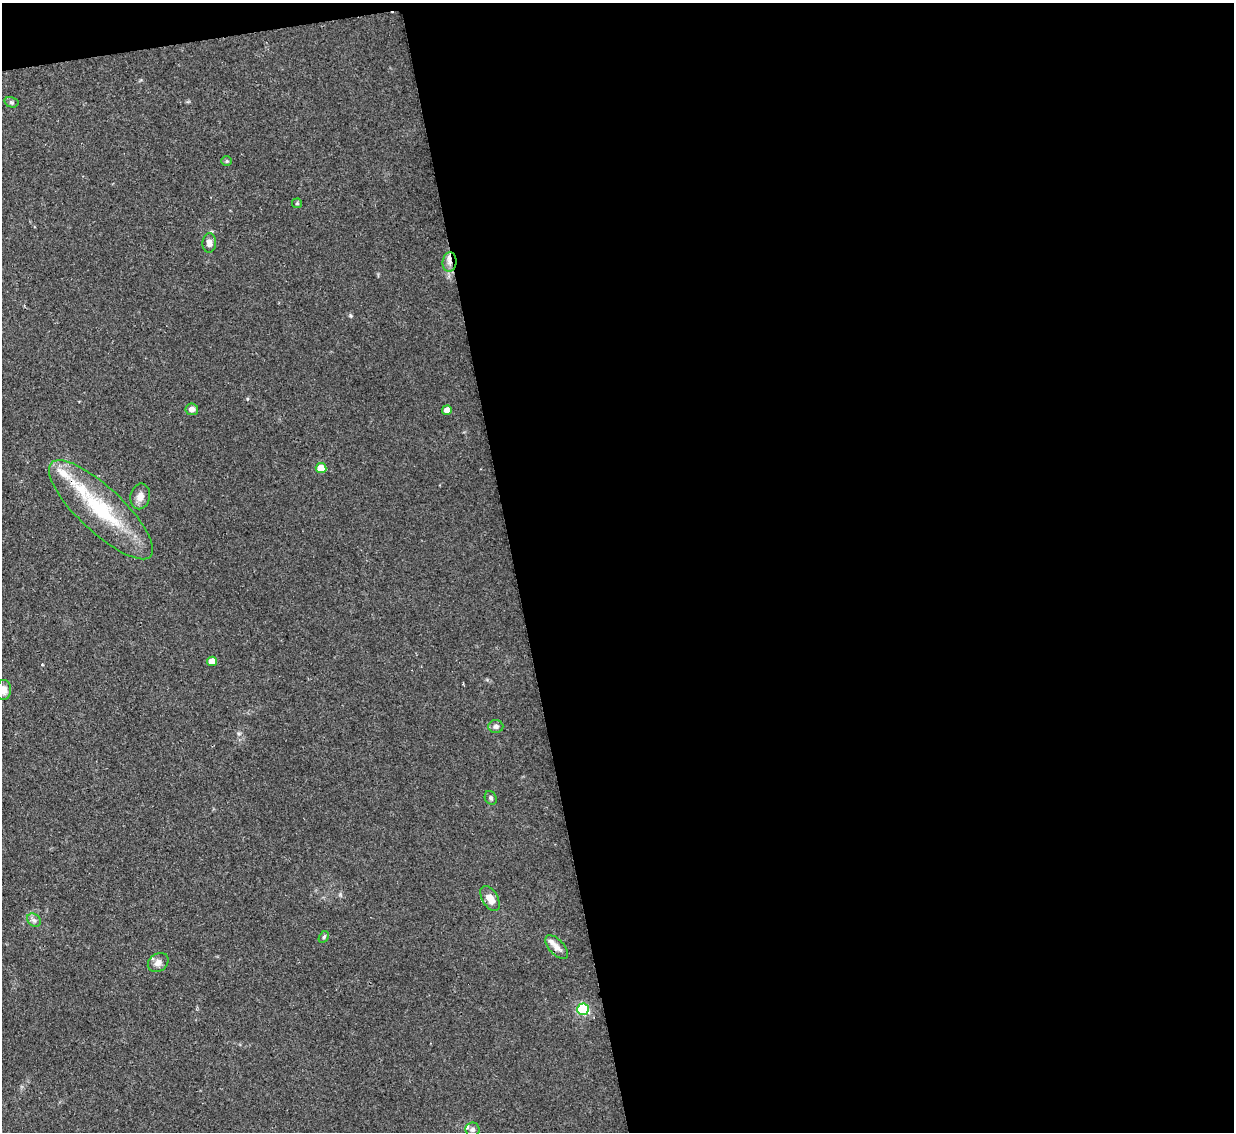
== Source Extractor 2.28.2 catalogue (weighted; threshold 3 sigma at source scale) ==
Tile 4 of 4 x 4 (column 4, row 1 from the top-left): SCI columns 3699-4930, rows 3643-4772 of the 4931 x 4910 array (HDU 1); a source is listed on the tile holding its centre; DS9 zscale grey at full resolution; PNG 1236 x 1134 px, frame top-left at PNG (2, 3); each listed source drawn as its Kron ellipse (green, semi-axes under 4 px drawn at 4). Shown black and unused: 59% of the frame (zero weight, under 2 of 3 exposures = <1% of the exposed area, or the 3 px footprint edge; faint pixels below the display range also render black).
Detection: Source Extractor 2.28.2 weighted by HDU 2 'WHT'; one run over the whole footprint, this tile lists its part. Background 0.0828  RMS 0.0061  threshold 0.0275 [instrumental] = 3 sigma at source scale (4.5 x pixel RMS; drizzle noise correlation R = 1.50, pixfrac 1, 0.05/0.05 arcsec/px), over >= 5 px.
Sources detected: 25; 4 inside a brighter listed object's ellipse — not listed separately; the other 21 listed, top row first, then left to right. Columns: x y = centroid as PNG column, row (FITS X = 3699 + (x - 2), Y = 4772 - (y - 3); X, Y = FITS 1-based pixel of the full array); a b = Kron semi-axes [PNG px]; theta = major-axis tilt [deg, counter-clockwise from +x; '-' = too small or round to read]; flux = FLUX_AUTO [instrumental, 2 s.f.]
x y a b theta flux
11 102 7 5 -15 1.2
227 161 5 5 - 0.95
297 203 5 5 - 0.74
209 243 9 7 88 3
449 262 10 7 84 3.5
192 409 6 6 - 2.9
447 410 5 4 - 5.5
321 468 5 5 - 10
140 496 13 10 78 4.4
101 510 68 22 -43 51
212 661 5 5 - 6.6
4 690 10 7 85 5
496 726 7 6 - 2.2
491 798 7 5 -64 1.4
490 899 14 8 -60 7.1
34 920 7 6 - 1.9
324 937 6 4 58 0.97
557 947 14 7 -47 3.9
158 963 11 8 37 3.5
583 1009 6 5 - 71
473 1130 7 7 - 1.9
Overlapping masked pixels (flux is a lower limit): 1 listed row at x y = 449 262
Isophote crosses this tile's border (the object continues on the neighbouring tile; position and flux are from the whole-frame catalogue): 1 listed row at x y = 4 690